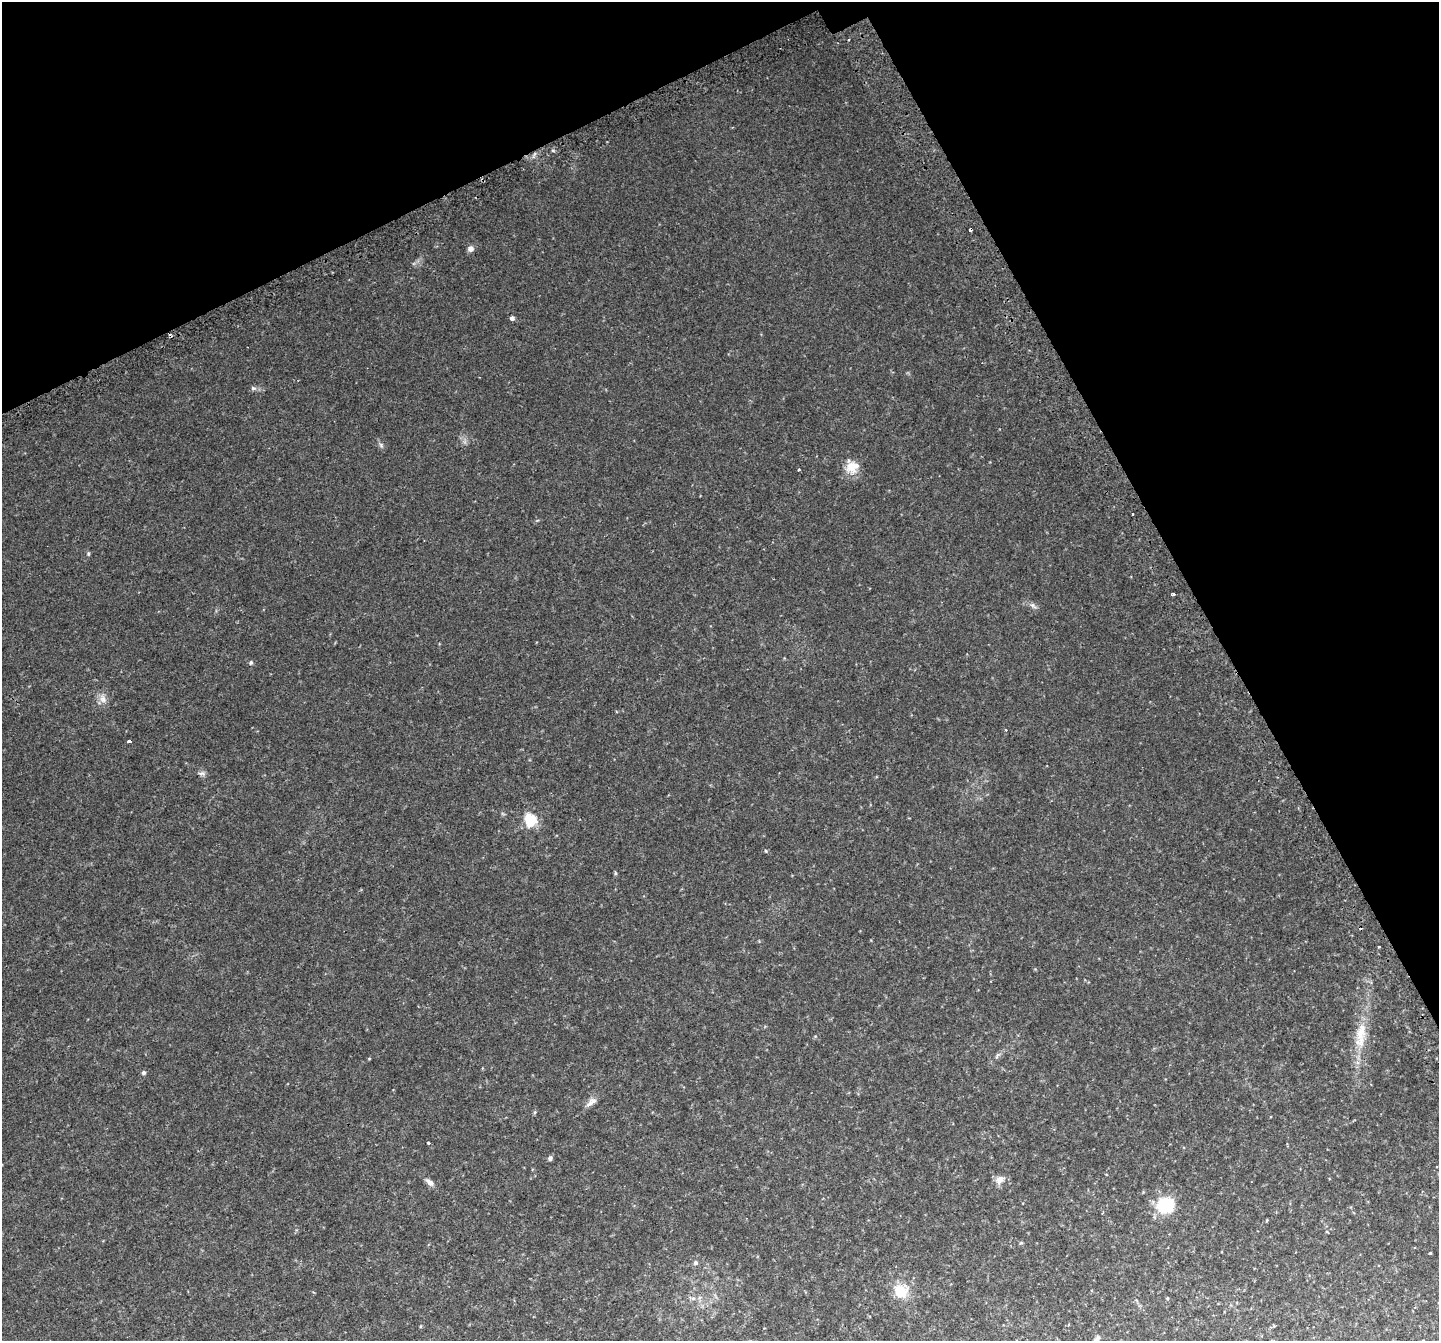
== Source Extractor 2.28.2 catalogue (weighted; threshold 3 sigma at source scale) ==
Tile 3 of 4 x 4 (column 3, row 1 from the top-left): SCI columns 2925-4361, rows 4232-5570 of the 5856 x 5728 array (HDU 1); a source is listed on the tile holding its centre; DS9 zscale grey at full resolution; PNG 1441 x 1343 px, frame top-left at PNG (2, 2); no overlay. Shown black and unused: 24% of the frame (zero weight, under 2 of 3 exposures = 3% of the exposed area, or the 3 px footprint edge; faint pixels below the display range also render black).
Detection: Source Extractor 2.28.2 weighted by HDU 2 'WHT'; one run over the whole footprint, this tile lists its part. Background 0.0234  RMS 0.0058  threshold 0.0261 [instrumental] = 3 sigma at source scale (4.5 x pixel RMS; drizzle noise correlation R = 1.50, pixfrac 1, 0.0396/0.0396 arcsec/px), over >= 5 px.
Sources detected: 40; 3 cosmic-ray / hot-pixel residue — not listed; the other 37 listed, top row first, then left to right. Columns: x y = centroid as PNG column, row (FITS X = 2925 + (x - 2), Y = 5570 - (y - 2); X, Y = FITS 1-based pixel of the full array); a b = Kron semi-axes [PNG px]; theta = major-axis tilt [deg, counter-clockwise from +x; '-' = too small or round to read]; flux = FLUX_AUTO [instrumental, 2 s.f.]
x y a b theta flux
971 229 3 3 - 1.9
470 248 7 6 - 2.6
512 318 4 3 - 4.9
253 388 8 6 -13 1.4
381 445 8 6 -73 1.3
851 467 19 15 79 8.4
799 470 3 3 - 1.1
1132 514 3 3 - 3
88 553 5 5 - 0.8
1174 594 3 3 - 2.1
1033 606 10 6 -37 1.8
251 663 6 5 - 1.1
103 699 14 9 -67 3.8
129 741 3 3 - 3.5
202 773 10 6 -3 1.7
530 820 16 14 -66 12
766 851 5 4 - 0.74
615 873 6 3 -72 0.66
1361 1035 41 14 83 16
997 1056 12 5 59 1.7
369 1059 4 3 - 0.42
143 1073 5 5 - 1.1
591 1102 19 7 41 3.4
535 1112 5 5 - 0.68
428 1143 3 3 - 0.84
550 1158 5 5 - 1.6
1000 1180 13 10 39 3.9
430 1182 12 6 -37 2.7
1165 1205 11 11 - 37
1267 1220 4 3 - 0.52
1430 1253 3 2 - 0.52
695 1263 7 6 - 1.3
901 1291 20 17 -23 11
692 1298 11 5 -14 1.9
1167 1298 5 3 - 0.5
421 1326 5 3 - 0.49
1097 1339 11 5 53 1.5
Overlapping masked pixels (flux is a lower limit): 1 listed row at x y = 971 229
Isophote crosses this tile's border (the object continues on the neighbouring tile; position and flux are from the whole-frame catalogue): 1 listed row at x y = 1097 1339